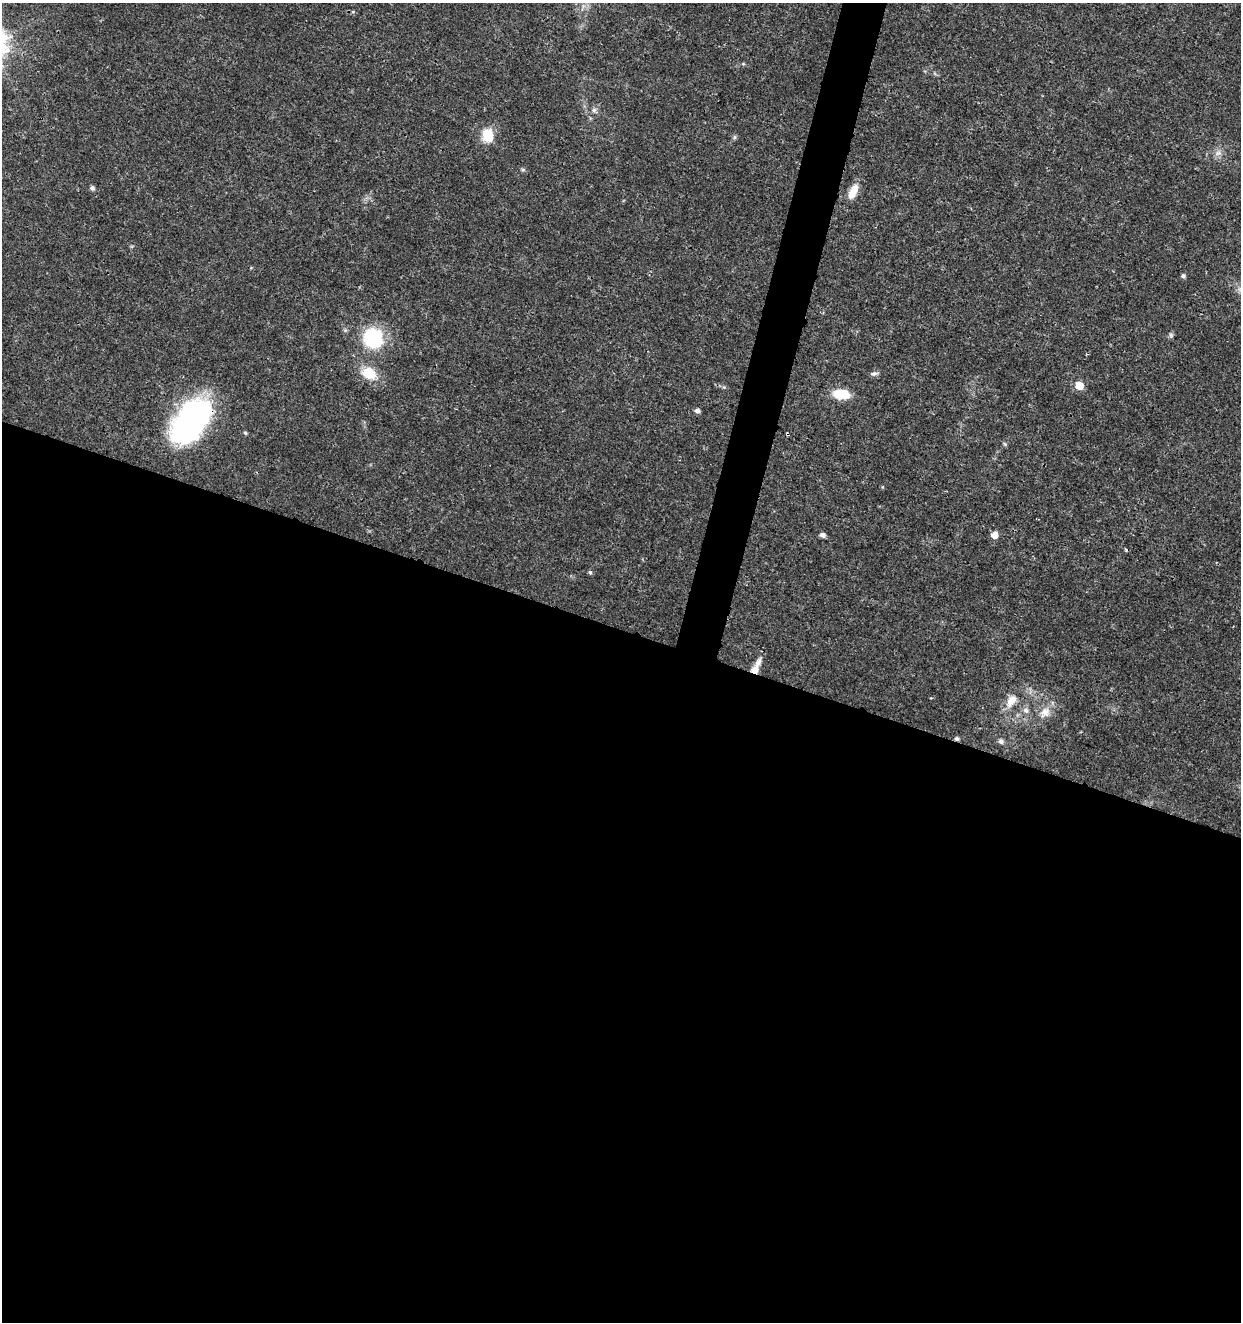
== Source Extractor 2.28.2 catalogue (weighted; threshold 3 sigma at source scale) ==
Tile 14 of 4 x 4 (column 2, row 4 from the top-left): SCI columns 1524-2762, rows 6-1325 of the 5462 x 5297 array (HDU 1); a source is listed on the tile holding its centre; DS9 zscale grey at full resolution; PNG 1243 x 1324 px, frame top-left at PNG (2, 3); no overlay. Shown black and unused: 54% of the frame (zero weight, under 3 of 4 exposures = <1% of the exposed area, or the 3 px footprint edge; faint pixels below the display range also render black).
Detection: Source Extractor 2.28.2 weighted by HDU 2 'WHT'; one run over the whole footprint, this tile lists its part. Background 0.0178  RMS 0.0021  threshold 0.00932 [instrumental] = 3 sigma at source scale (4.5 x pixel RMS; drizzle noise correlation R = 1.50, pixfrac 1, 0.0396/0.0396 arcsec/px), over >= 5 px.
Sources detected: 32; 1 cosmic-ray / hot-pixel residue — not listed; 2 inside a brighter listed object's ellipse — not listed separately; the other 29 listed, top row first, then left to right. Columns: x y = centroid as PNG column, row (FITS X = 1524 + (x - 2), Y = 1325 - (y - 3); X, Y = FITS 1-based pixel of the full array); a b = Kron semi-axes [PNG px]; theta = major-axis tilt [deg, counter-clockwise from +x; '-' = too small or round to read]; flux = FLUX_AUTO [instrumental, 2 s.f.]
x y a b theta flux
353 12 6 4 0 0.27
594 110 7 7 - 0.61
488 135 15 12 -85 4.8
734 137 7 5 62 0.37
1218 153 11 7 10 0.97
523 170 6 4 -19 0.3
92 188 5 5 - 0.68
853 191 20 9 65 2.8
1183 276 5 4 - 0.57
1171 335 7 6 - 0.41
373 338 22 21 - 14
369 373 23 16 -24 4.5
874 374 10 5 11 0.63
1079 385 6 6 - 3.8
841 394 17 9 -7 5.9
697 411 5 5 - 0.75
191 422 46 25 52 60
245 433 4 4 - 0.34
787 434 5 2 - 0.26
1005 444 6 4 -45 0.28
823 535 5 5 - 0.97
994 535 6 6 - 1.9
590 572 6 5 - 0.37
755 670 10 8 53 1.9
1010 702 15 11 68 2.3
1026 710 10 8 -19 0.98
1045 712 17 13 49 2.6
957 738 5 4 - 0.56
1001 741 6 5 - 0.74
Overlapping masked pixels (flux is a lower limit): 4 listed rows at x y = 191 422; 787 434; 755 670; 957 738